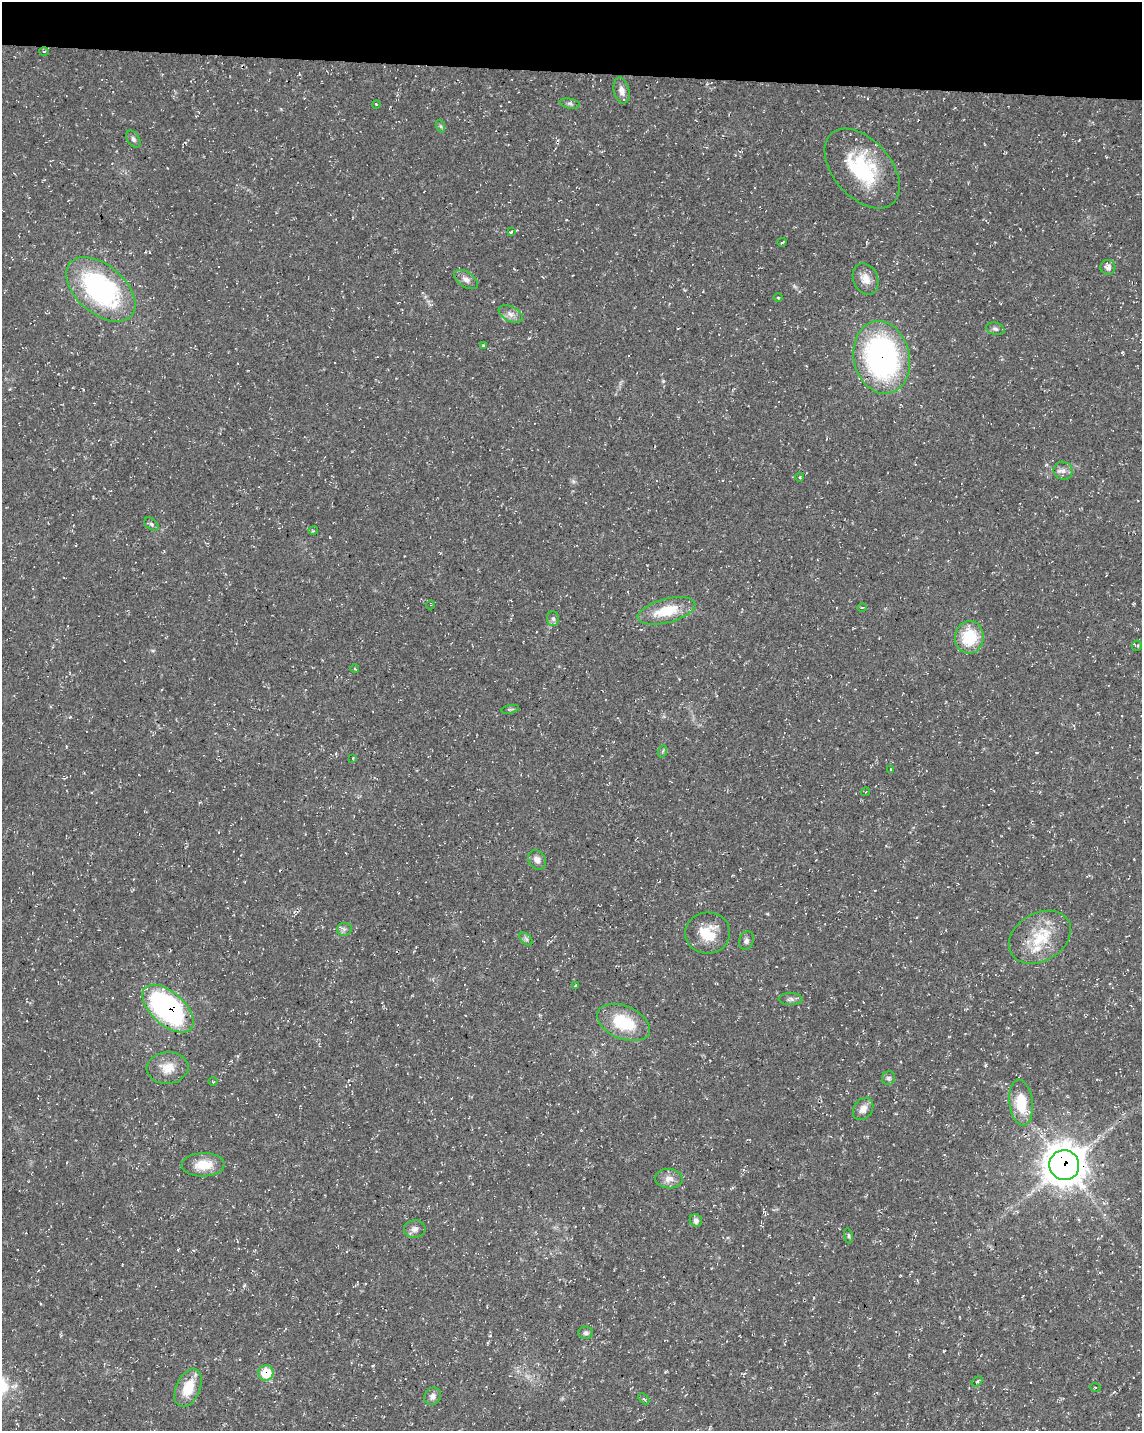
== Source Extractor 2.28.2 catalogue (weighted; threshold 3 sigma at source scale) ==
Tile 2 of 4 x 3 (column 2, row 1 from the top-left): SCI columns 1153-2292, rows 3147-4575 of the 4576 x 4806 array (HDU 1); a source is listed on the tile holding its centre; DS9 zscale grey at full resolution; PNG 1144 x 1433 px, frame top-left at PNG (2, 2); each listed source drawn as its Kron ellipse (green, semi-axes under 4 px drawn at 4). Shown black and unused: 5% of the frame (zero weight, under 3 of 4 exposures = <1% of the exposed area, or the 3 px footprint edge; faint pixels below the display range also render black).
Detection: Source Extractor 2.28.2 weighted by HDU 2 'WHT'; one run over the whole footprint, this tile lists its part. Background 0.0136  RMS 0.0022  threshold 0.01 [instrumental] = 3 sigma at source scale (4.5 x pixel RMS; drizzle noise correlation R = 1.50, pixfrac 1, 0.0396/0.0396 arcsec/px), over >= 5 px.
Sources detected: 63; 1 cosmic-ray / hot-pixel residue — neither listed nor drawn; the other 62 listed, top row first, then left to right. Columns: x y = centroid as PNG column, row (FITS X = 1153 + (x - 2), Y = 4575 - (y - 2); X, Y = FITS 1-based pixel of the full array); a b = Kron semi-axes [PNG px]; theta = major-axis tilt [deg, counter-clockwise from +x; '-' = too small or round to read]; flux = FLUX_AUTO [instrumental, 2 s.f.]
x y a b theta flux
44 51 5 3 - 0.18
622 91 13 8 -79 1.5
376 104 4 2 - 0.19
570 104 10 5 -12 0.59
440 126 6 4 -70 0.37
133 139 9 6 -58 0.68
862 168 46 28 -49 18
511 232 3 3 - 0.28
782 242 4 2 - 0.23
1108 267 7 7 - 1.1
865 279 16 12 -66 2.3
466 280 13 7 -34 1.2
101 289 40 24 -41 38
778 297 5 3 - 0.24
511 314 13 7 -27 1.3
995 329 9 6 -16 0.64
483 346 3 3 - 0.29
882 357 37 28 -77 55
1063 471 9 9 - 1.1
800 477 4 3 - 0.19
151 524 8 5 -41 0.55
313 531 5 3 - 0.23
430 605 4 3 - 0.19
862 607 5 3 - 0.18
666 611 30 12 15 6.8
553 619 7 6 - 0.54
969 637 16 14 83 8.6
1137 646 5 5 - 0.38
355 669 4 2 - 0.18
510 709 9 3 13 0.36
663 751 6 4 70 0.33
353 758 2 2 - 0.19
891 769 3 2 - 0.16
865 792 4 3 - 0.15
537 860 10 8 -57 1.2
344 929 7 6 - 0.67
708 933 22 20 6 5.6
1040 937 33 24 30 9.6
526 939 8 4 -45 0.51
746 940 9 7 70 0.71
575 985 3 2 - 0.22
791 999 12 6 0 0.81
168 1009 31 16 -42 50
624 1022 28 16 -23 10
168 1068 21 16 4 3.7
888 1078 7 6 - 0.58
213 1082 4 3 - 0.19
1021 1103 23 11 -83 7.4
863 1109 12 9 54 1.7
203 1165 21 11 1 4.7
1064 1165 15 15 - 440
669 1179 14 10 -3 1.8
696 1221 6 6 - 0.92
415 1229 11 9 6 1.1
848 1236 8 4 -82 0.4
586 1333 7 6 - 0.58
266 1373 7 7 - 7.9
977 1382 6 4 42 0.32
1095 1387 5 3 - 0.26
188 1388 20 12 67 5.7
433 1396 9 8 - 1.1
644 1399 6 3 -45 0.3
Overlapping masked pixels (flux is a lower limit): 4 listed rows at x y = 882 357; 168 1009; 1064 1165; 266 1373
Unlisted compact peaks at least as high as the median listed source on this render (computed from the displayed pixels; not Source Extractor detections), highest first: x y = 663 381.